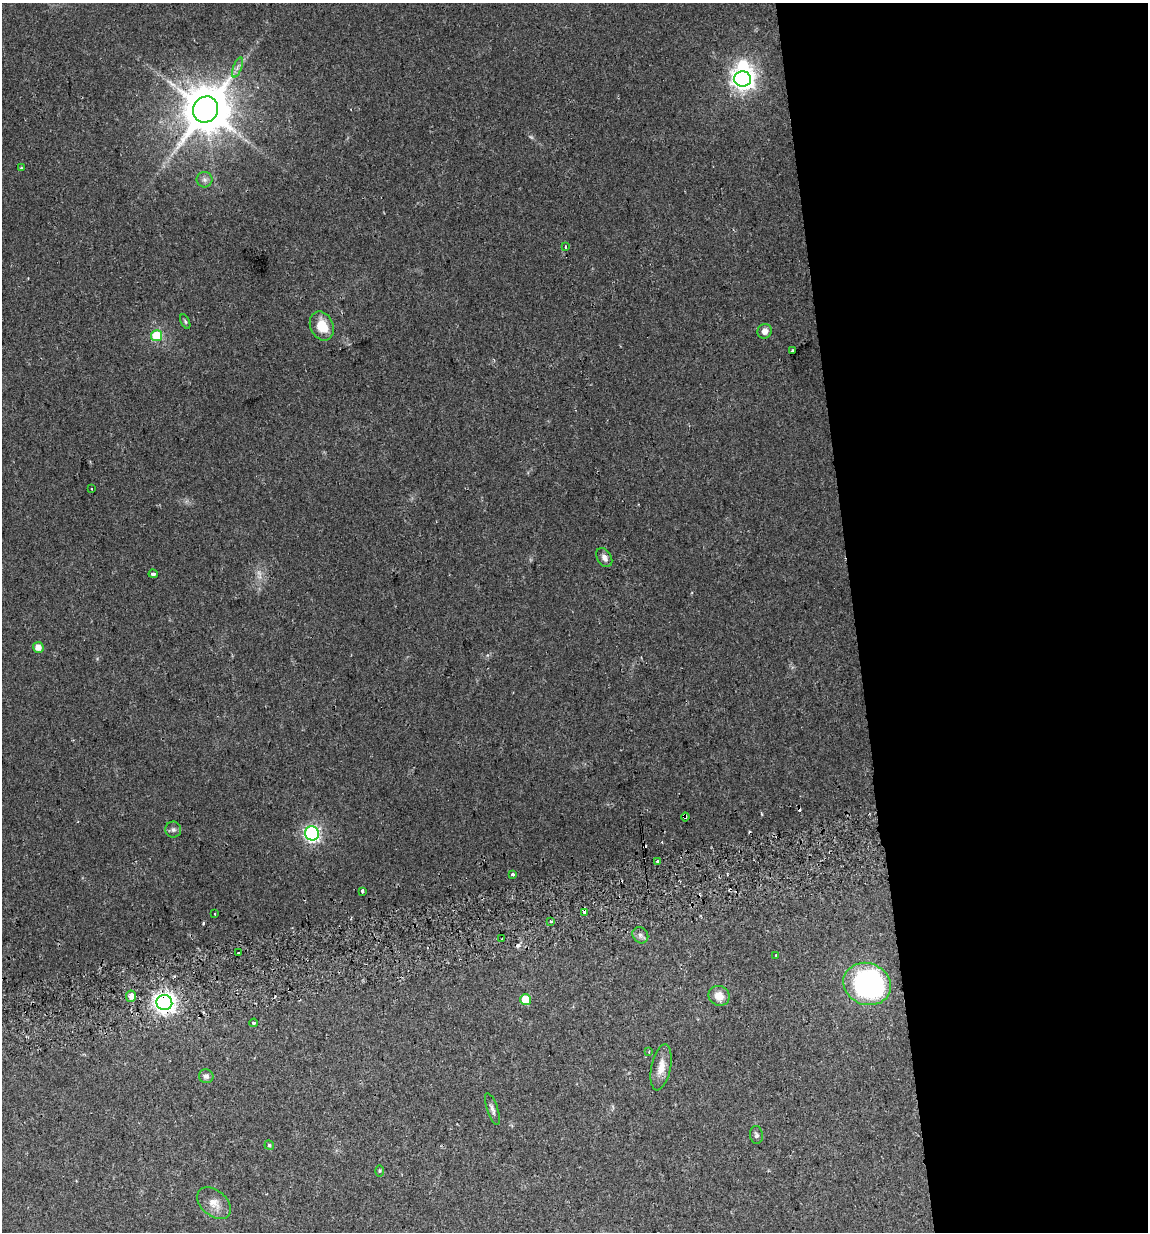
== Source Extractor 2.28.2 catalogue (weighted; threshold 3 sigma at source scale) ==
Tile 8 of 4 x 4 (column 4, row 2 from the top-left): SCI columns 3473-4618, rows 2491-3720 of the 4700 x 4980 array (HDU 1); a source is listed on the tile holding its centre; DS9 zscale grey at full resolution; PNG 1150 x 1234 px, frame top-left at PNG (2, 3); each listed source drawn as its Kron ellipse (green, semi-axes under 4 px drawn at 4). Shown black and unused: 26% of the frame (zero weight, under 2 of 3 exposures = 2% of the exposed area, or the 3 px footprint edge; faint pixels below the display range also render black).
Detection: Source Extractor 2.28.2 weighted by HDU 2 'WHT'; one run over the whole footprint, this tile lists its part. Background 0.0534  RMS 0.0079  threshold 0.0354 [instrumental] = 3 sigma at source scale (4.5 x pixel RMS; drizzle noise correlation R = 1.50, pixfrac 1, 0.0396/0.0396 arcsec/px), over >= 5 px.
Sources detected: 52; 2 too faint to see at this stretch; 1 inside a brighter object's white glare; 7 cosmic-ray / hot-pixel residue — neither listed nor drawn; the other 42 listed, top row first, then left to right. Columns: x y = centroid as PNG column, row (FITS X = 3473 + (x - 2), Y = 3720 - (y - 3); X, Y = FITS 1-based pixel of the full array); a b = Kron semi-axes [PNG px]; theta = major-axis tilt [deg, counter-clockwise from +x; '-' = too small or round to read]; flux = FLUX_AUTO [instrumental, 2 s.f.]
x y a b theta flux
237 67 10 3 69 2.2
743 79 8 7 - 460
206 110 13 12 - 3500
21 168 4 4 - 0.67
204 180 8 8 - 2.8
565 246 3 3 - 1.7
185 321 8 4 -63 1.3
322 326 15 11 -66 16
765 331 7 7 - 4.2
157 336 5 5 - 27
792 351 3 3 - 1.5
91 489 3 2 - 0.67
604 557 10 7 -57 3.3
153 574 4 3 - 5.7
38 647 5 5 - 5.9
685 817 4 3 - 6.3
173 830 8 8 - 2.3
312 833 7 7 - 170
658 861 4 3 - 8
513 874 3 3 - 1.3
362 891 4 3 - 1.6
585 912 4 3 - 4.9
215 914 3 2 - 1.1
551 921 3 3 - 5.5
640 935 8 7 - 2.6
502 939 4 3 - 8.4
238 953 3 3 - 5.1
776 955 2 2 - 0.66
867 984 24 21 -21 170
131 996 6 5 - 6.1
719 996 11 9 -30 8.9
526 999 5 5 - 22
164 1003 8 7 - 420
254 1023 4 3 - 0.92
649 1052 3 3 - 0.7
661 1067 23 9 78 9.8
206 1076 7 7 - 2.7
492 1109 16 5 -71 3.3
756 1135 9 6 -83 2
269 1145 5 4 - 0.97
379 1171 5 3 - 0.76
214 1203 19 12 -41 8.9
Overlapping masked pixels (flux is a lower limit): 3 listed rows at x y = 685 817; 585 912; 164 1003